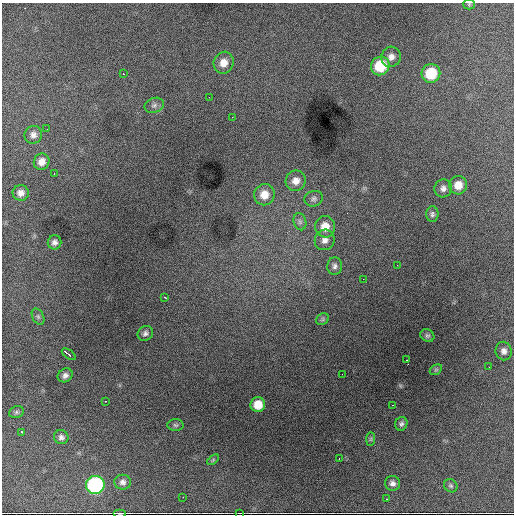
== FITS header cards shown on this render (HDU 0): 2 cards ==
NAXIS1  =                  512 / Axis length
NAXIS2  =                  512 / Axis length

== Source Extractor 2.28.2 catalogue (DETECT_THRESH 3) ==
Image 512 x 512 px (HDU 0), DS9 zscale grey, 1 PNG px = 1 image px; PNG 516 x 516 px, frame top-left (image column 1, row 512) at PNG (2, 3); each listed source drawn as its Kron ellipse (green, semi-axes under 4 px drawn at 4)
Background 5190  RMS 71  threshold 212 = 3 sigma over >= 5 px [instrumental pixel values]
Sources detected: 58; all 58 listed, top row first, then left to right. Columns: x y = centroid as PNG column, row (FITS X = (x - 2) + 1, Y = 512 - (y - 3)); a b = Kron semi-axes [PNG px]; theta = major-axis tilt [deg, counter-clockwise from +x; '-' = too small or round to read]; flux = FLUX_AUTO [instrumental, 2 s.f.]
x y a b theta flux
469 4 5 5 - 6400
391 57 10 9 - 30000
224 63 11 10 - 49000
380 66 9 9 - 180000
431 73 9 9 - 180000
123 74 2 2 - 2900
209 97 2 2 - 3500
154 105 10 7 22 17000
232 117 3 2 - 4200
47 129 3 2 - 3700
33 135 9 8 - 25000
42 162 8 7 - 35000
54 174 3 2 - 4400
296 181 10 10 - 39000
458 185 9 9 - 53000
443 188 9 8 - 23000
21 193 8 8 - 28000
264 195 11 10 - 59000
314 199 9 8 - 15000
432 214 8 6 89 12000
300 222 9 6 -75 13000
325 227 11 10 - 60000
325 240 10 9 - 28000
54 242 7 6 - 19000
397 265 2 2 - 2900
335 266 8 7 - 17000
363 279 2 2 - 2100
165 297 4 2 - 4900
38 317 8 5 -63 11000
323 319 7 5 36 8000
145 333 8 7 - 15000
427 336 7 6 - 9100
504 351 9 8 - 22000
69 354 8 2 -35 19000
407 360 3 2 - 5700
489 367 2 2 - 3000
436 370 6 4 30 7800
342 374 2 2 - 1800
65 375 8 6 34 19000
106 401 2 2 - 3600
258 404 7 7 - 68000
393 405 2 2 - 2700
16 412 7 6 - 9100
401 424 7 6 - 13000
175 425 8 6 -2 9800
22 432 3 2 - 8200
61 437 7 6 - 18000
371 439 7 4 89 7300
339 459 2 2 - 2900
213 460 7 3 38 5800
123 482 8 7 - 19000
392 483 8 7 - 21000
95 485 9 9 - 740000
451 486 7 6 - 10000
183 497 2 2 - 2500
387 499 2 2 - 2900
120 513 6 2 0 7100
239 513 2 2 - 3200
At the frame edge (FLAGS 8, measured only in part): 3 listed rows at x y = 469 4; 120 513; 239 513